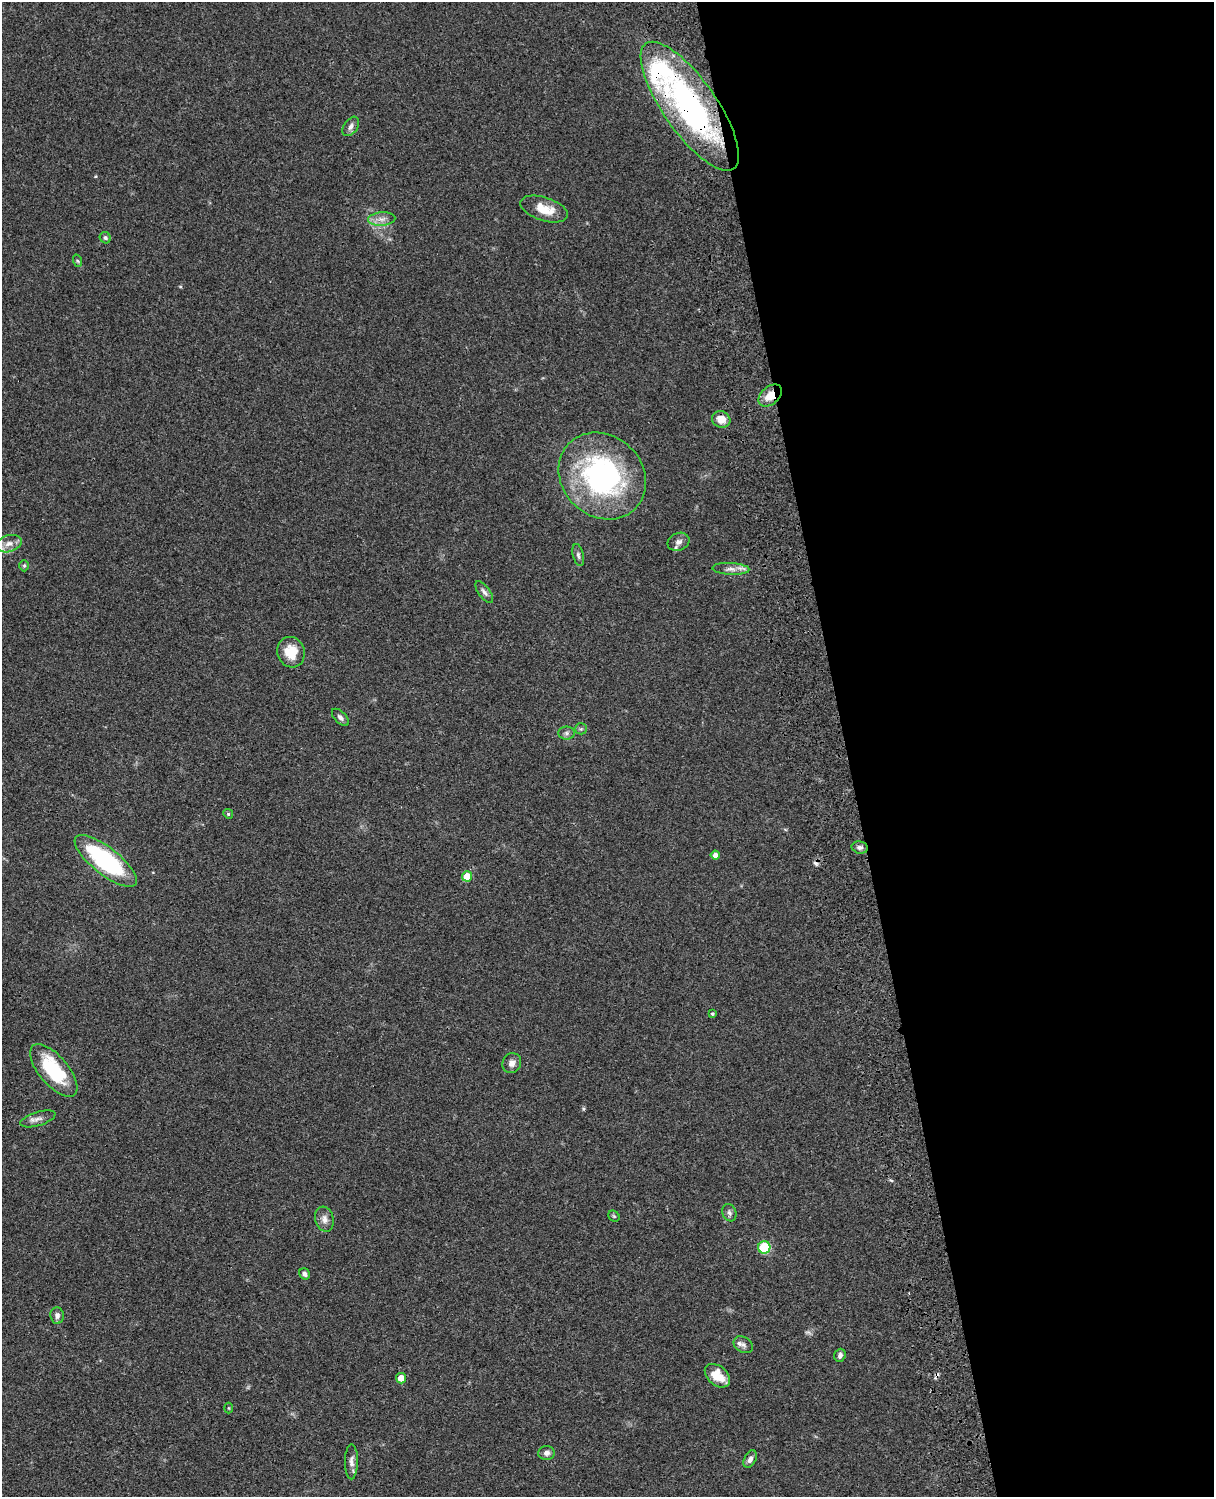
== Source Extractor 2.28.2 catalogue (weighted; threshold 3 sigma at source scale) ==
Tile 8 of 4 x 3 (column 4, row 2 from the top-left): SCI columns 3758-4969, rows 1773-3267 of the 5088 x 4927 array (HDU 1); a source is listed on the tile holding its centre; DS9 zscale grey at full resolution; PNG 1216 x 1499 px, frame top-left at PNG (2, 2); each listed source drawn as its Kron ellipse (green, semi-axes under 4 px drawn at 4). Shown black and unused: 30% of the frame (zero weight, under 3 of 4 exposures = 6% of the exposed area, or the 3 px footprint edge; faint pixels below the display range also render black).
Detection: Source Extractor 2.28.2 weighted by HDU 2 'WHT'; one run over the whole footprint, this tile lists its part. Background 0.0856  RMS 0.0061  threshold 0.0273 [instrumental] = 3 sigma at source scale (4.5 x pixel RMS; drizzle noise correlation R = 1.50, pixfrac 1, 0.05/0.05 arcsec/px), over >= 5 px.
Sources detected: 47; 1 too faint to see at this stretch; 2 cosmic-ray / hot-pixel residue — neither listed nor drawn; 2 inside a brighter listed object's ellipse — not listed separately; the other 42 listed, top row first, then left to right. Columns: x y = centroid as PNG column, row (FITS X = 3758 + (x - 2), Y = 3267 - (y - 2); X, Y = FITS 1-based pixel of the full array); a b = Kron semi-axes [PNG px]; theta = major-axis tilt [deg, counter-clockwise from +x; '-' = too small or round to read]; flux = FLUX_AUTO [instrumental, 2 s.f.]
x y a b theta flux
690 106 76 26 -55 170
351 126 11 7 55 2.4
544 209 24 11 -18 12
382 219 13 7 4 3.9
105 238 6 5 - 1.2
78 261 6 4 -70 0.89
770 396 13 9 42 9.2
721 419 9 8 - 6.7
602 476 47 40 -44 130
678 542 11 8 24 3.1
9 544 13 8 16 4.8
578 555 11 5 -77 1.7
24 566 6 5 - 0.84
731 569 19 6 -2 3.9
484 592 13 5 -54 2.2
291 652 15 13 -71 13
340 717 11 5 -45 2
581 729 6 5 - 1.1
566 733 8 6 0 1.8
228 814 5 4 - 0.75
860 847 8 6 -12 2.1
715 855 5 4 - 3.1
106 861 38 13 -38 79
467 876 5 5 - 11
712 1014 3 3 - 0.82
512 1063 10 9 - 3.4
54 1070 32 14 -50 37
38 1119 18 6 17 3.5
729 1213 9 6 -68 2
614 1216 6 5 - 0.8
324 1219 13 9 -73 3.7
764 1247 6 6 - 38
304 1274 6 5 - 1.7
57 1315 8 7 - 2.5
743 1345 10 7 -33 2.3
840 1355 7 5 71 1.8
717 1376 14 9 -40 11
401 1378 5 5 - 5.4
229 1408 5 3 - 0.53
546 1453 8 7 - 2.3
750 1459 9 5 64 2.5
351 1462 17 6 90 3.4
Overlapping masked pixels (flux is a lower limit): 2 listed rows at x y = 690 106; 770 396